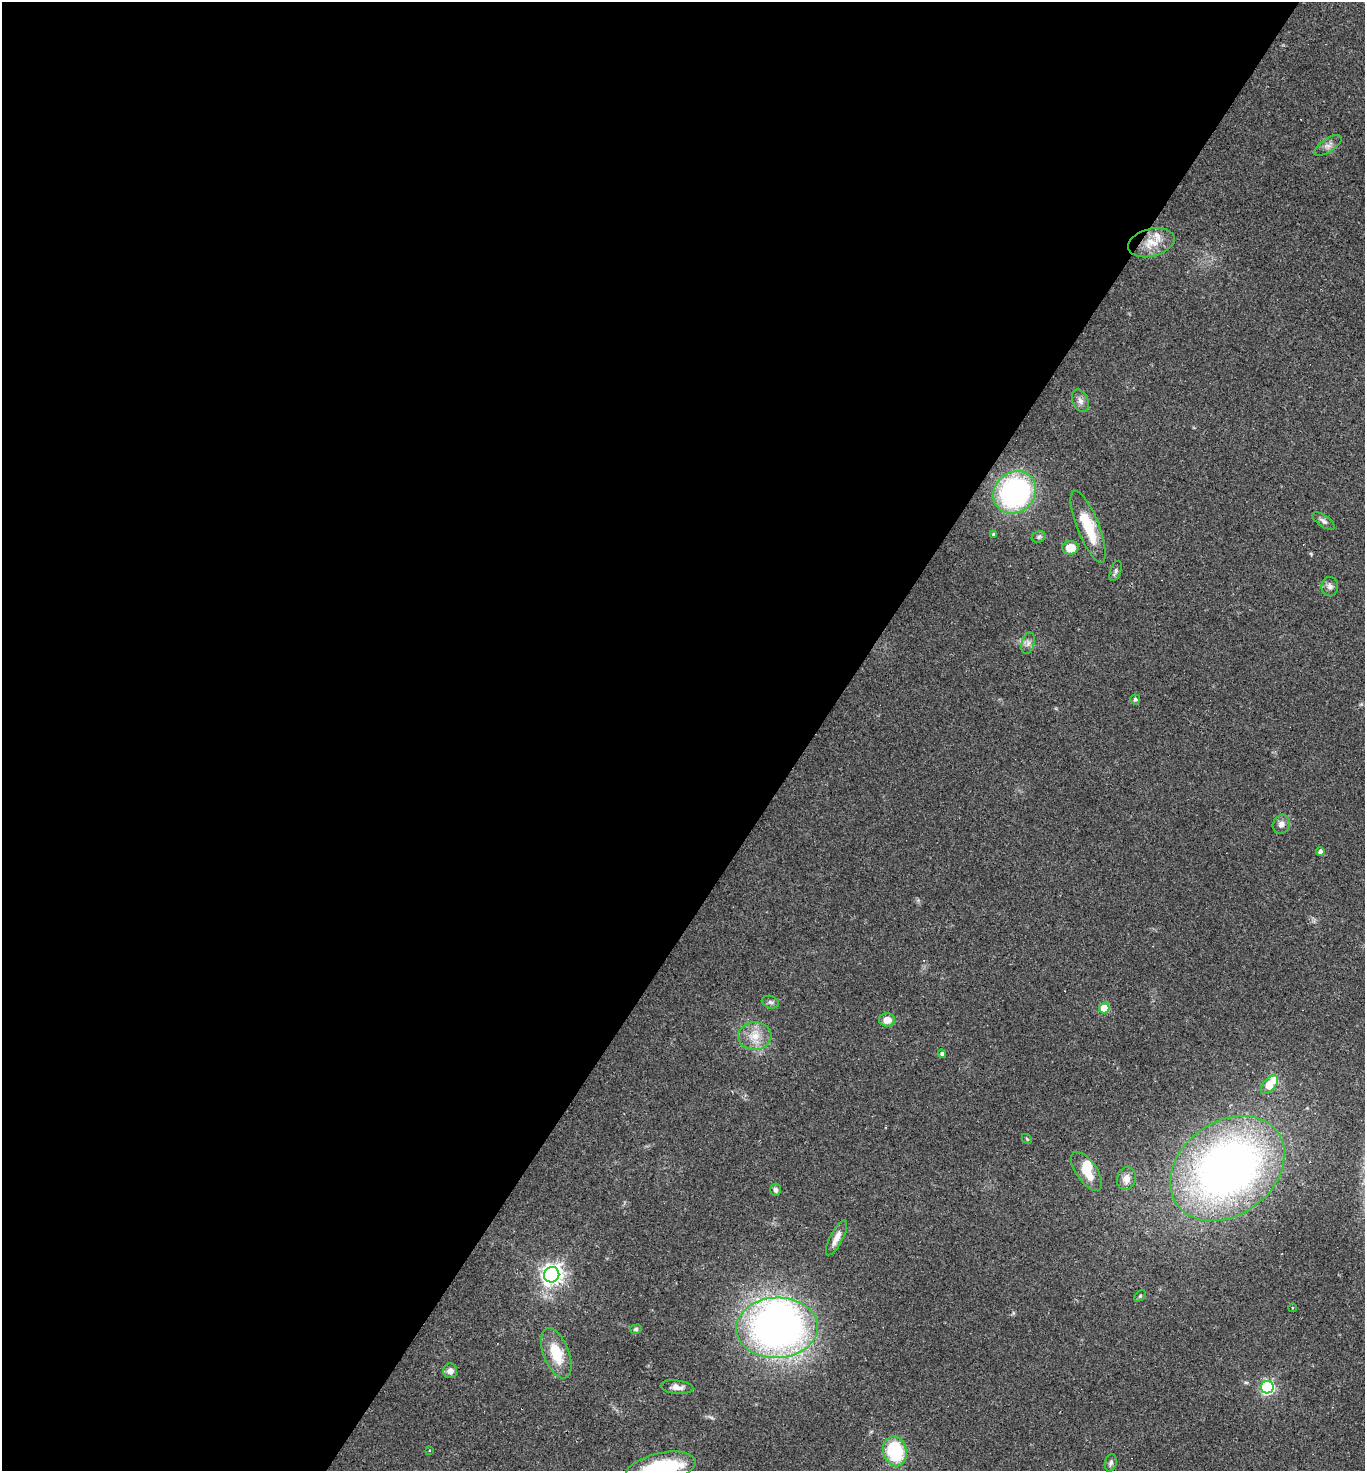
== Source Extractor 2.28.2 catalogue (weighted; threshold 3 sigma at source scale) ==
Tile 5 of 4 x 4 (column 1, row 2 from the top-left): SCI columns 147-1509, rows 2940-4408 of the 5884 x 5878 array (HDU 1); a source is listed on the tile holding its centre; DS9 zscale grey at full resolution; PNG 1367 x 1473 px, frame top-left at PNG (2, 2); each listed source drawn as its Kron ellipse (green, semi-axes under 4 px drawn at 4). Shown black and unused: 60% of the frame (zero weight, under 2 of 3 exposures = <1% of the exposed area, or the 3 px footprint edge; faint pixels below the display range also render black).
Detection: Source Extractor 2.28.2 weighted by HDU 2 'WHT'; one run over the whole footprint, this tile lists its part. Background 0.059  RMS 0.0059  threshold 0.0267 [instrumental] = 3 sigma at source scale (4.5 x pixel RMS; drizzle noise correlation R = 1.50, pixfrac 1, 0.05/0.05 arcsec/px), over >= 5 px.
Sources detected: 46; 2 inside a brighter object's white glare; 3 cosmic-ray / hot-pixel residue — neither listed nor drawn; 1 inside a brighter listed object's ellipse — not listed separately; the other 40 listed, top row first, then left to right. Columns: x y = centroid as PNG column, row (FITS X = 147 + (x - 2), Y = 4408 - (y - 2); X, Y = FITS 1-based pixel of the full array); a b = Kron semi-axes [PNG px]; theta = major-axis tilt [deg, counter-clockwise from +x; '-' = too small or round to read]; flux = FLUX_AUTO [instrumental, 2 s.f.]
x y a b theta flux
1328 145 16 6 33 3.2
1151 243 24 14 14 11
1080 401 12 8 -65 3
1015 492 23 20 43 120
1324 521 13 5 -35 2.2
1088 527 38 11 -68 22
993 534 4 4 - 1.1
1039 537 7 5 22 1.3
1070 548 8 6 -1 11
1116 571 10 5 70 1.5
1330 587 9 8 - 2.7
1028 643 11 6 74 2.4
1135 699 5 5 - 1.1
1281 824 10 8 63 3.1
1320 851 4 4 - 1.8
770 1002 9 6 -17 1.7
1104 1008 5 5 - 15
887 1020 8 6 -1 6.2
755 1036 16 14 5 9.8
942 1054 4 4 - 1.7
1270 1085 11 6 50 15
1027 1139 5 4 - 0.74
1227 1168 62 47 36 370
1086 1171 22 10 -56 12
1126 1179 11 9 75 4.6
775 1190 6 5 - 1.7
837 1238 19 6 63 5
552 1275 8 7 - 380
1140 1296 7 4 45 0.81
1292 1308 4 3 - 0.58
777 1328 41 30 2 310
636 1329 6 4 15 1
556 1353 26 12 -69 18
450 1371 7 7 - 3.4
677 1387 16 6 -6 3.8
1267 1387 6 6 - 110
430 1450 3 3 - 1.5
895 1451 15 11 -76 38
1111 1463 9 6 77 1.7
661 1468 36 15 13 57
Isophote crosses this tile's border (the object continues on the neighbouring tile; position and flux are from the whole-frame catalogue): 1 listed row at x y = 661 1468